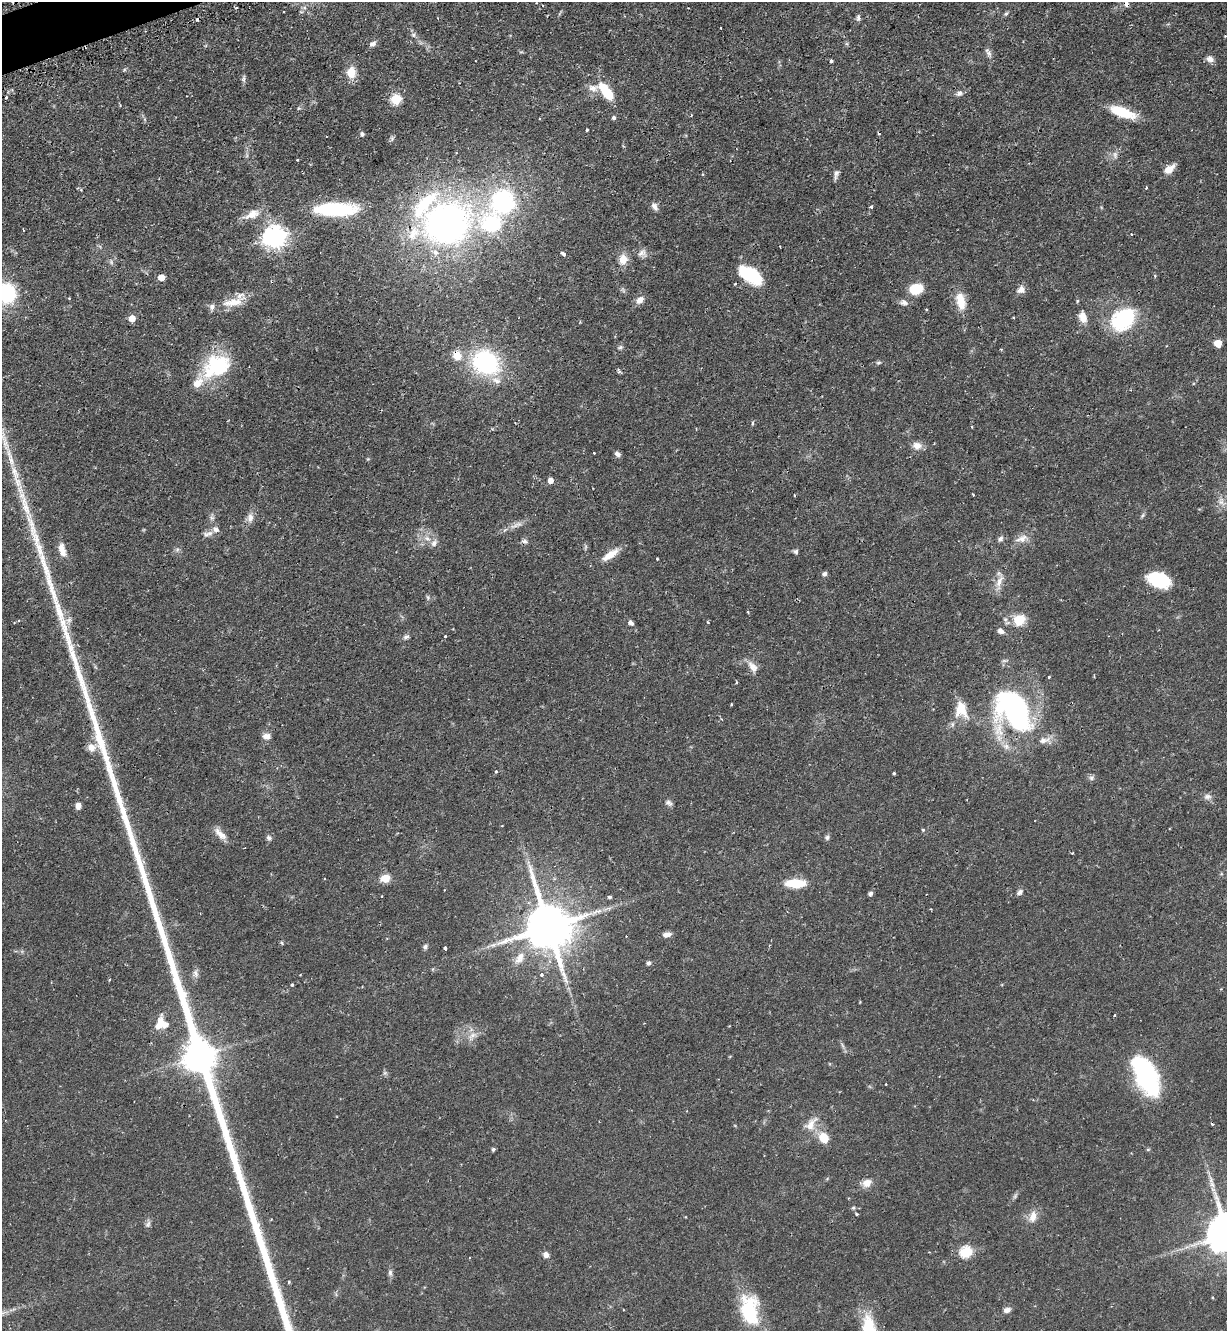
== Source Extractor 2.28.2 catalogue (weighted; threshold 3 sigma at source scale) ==
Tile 11 of 4 x 4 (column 3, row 3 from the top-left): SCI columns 2620-3844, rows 1367-2695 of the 5366 x 5390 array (HDU 1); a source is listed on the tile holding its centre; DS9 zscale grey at full resolution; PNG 1229 x 1333 px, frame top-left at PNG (2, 2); no overlay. Shown black and unused: <1% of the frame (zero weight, under 2 of 3 exposures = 4% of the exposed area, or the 3 px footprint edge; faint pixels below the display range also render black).
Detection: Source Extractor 2.28.2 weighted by HDU 2 'WHT'; one run over the whole footprint, this tile lists its part. Background 0.0476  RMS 0.0044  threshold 0.0197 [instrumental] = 3 sigma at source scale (4.5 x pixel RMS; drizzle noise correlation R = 1.50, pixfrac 1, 0.05/0.05 arcsec/px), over >= 5 px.
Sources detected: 179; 2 too faint to see at this stretch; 2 inside a brighter object's white glare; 6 cosmic-ray / hot-pixel residue — not listed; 9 inside a brighter listed object's ellipse — not listed separately; the other 160 listed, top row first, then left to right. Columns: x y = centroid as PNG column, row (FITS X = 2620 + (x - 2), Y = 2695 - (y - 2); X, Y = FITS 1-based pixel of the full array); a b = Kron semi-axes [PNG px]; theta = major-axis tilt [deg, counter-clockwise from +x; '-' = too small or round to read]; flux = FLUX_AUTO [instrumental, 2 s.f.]
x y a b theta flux
1127 4 6 4 -55 2.2
236 8 3 2 - 0.67
1006 14 6 4 48 0.7
858 18 8 5 -85 1
721 28 3 2 - 0.61
413 35 7 5 -46 0.98
373 44 8 6 25 1.6
988 53 14 5 -58 1.5
1210 59 10 7 -26 2
831 61 3 3 - 1
124 70 6 4 19 0.53
351 72 12 9 83 6.4
243 79 10 5 88 1
593 88 17 9 5 3.3
604 89 16 10 -56 8.8
959 93 8 6 30 1.6
6 97 3 2 - 0.67
396 99 6 5 - 27
120 105 3 3 - 0.41
1122 112 26 9 -19 15
691 115 3 2 - 0.49
614 118 5 5 - 0.95
539 119 3 2 - 0.47
587 130 3 3 - 0.54
362 134 6 5 - 1.1
392 138 8 6 75 0.87
1115 155 11 6 -82 1.7
1169 169 12 7 39 4.8
703 174 4 3 - 0.43
836 174 13 5 75 1.7
1146 187 3 3 - 1.2
503 201 23 22 - 52
655 206 11 6 -58 1.7
871 207 3 3 - 1
335 209 44 13 1 35
252 214 25 11 22 5.4
446 224 40 34 19 180
492 224 27 23 -18 31
23 230 3 2 - 0.37
1132 234 3 3 - 0.36
275 237 8 7 - 320
642 253 13 10 24 2.5
563 254 5 4 - 1.2
623 259 11 10 - 4.9
751 275 24 13 -34 25
161 277 5 5 - 5.6
735 284 4 2 - 0.3
916 289 14 11 15 8.8
1021 289 11 8 44 2.5
7 293 22 18 -84 24
640 300 11 8 36 2.6
961 301 22 11 -78 7.5
1077 301 4 4 - 0.56
233 302 34 11 12 8.1
903 302 11 7 -10 1.9
926 310 3 3 - 0.46
1083 317 14 9 -77 4.3
132 318 5 5 - 5.6
1123 319 30 21 41 31
1218 343 5 5 - 10
620 347 7 5 29 0.83
457 356 13 11 -68 5.4
485 363 20 16 -28 63
878 363 8 4 1 0.73
218 367 43 20 37 25
619 371 6 4 -60 0.84
496 380 15 9 -19 3.3
752 423 5 4 - 0.71
972 427 4 2 - 0.35
5 442 42 8 -75 11
934 443 3 2 - 0.36
917 446 12 10 -6 3
594 453 2 2 - 0.38
617 454 7 5 -38 1.4
551 480 5 5 - 3.1
973 495 3 2 - 0.58
1222 502 13 9 -69 2.9
1143 515 7 4 47 0.68
250 518 13 8 81 2.5
515 526 17 5 25 2.6
208 534 15 6 15 2.1
427 538 9 6 -39 2
1000 539 8 6 49 1.2
1022 539 18 10 20 3.7
525 541 8 6 -23 1.1
62 550 19 8 -76 4.1
796 551 6 5 - 1.1
610 555 25 8 34 5.3
657 559 3 3 - 0.46
824 574 6 5 - 1.1
1158 580 21 13 -20 20
999 581 20 7 65 3.7
428 597 7 5 -69 0.76
18 620 4 3 - 0.47
1019 620 16 14 28 7.4
631 623 8 6 -33 1.3
1001 631 8 6 -37 1.8
445 636 3 3 - 0.49
406 637 8 5 10 1.1
753 667 17 9 -55 3.5
1049 677 3 3 - 1.1
731 704 3 2 - 0.5
961 710 24 16 -73 8.2
1014 710 50 31 -55 88
267 736 9 7 -6 2.7
1006 746 10 8 -41 2.5
91 748 11 10 - 3.2
496 771 3 3 - 1.2
894 773 3 3 - 0.46
1091 778 8 6 32 1.1
1207 797 11 8 6 1.8
669 803 9 6 -30 1.3
78 806 7 5 79 2.1
923 830 4 4 - 0.52
220 834 20 8 -42 3.7
827 837 7 6 - 1
269 838 7 6 - 1.1
1072 853 3 2 - 0.32
386 878 5 5 - 16
795 883 15 7 -1 17
1020 892 8 6 44 1.3
870 894 5 4 - 1.2
610 897 4 3 - 0.75
549 927 15 14 - 1900
667 934 10 6 9 2.4
282 943 5 3 - 0.46
425 947 7 6 - 0.97
445 948 4 3 - 2.8
520 958 19 11 60 5.3
649 963 5 5 - 1.1
196 973 12 6 -75 1.6
542 974 4 4 - 0.88
292 985 4 3 - 0.56
860 1002 3 3 - 0.3
1115 1015 3 3 - 0.41
161 1022 19 11 71 5.9
473 1035 10 6 10 2.2
842 1045 9 4 -71 0.92
199 1056 12 10 -71 710
385 1073 7 4 89 0.77
1146 1075 36 16 -64 67
811 1124 23 13 51 6
824 1138 9 8 - 8.6
493 1149 4 4 - 0.77
1148 1150 5 4 - 0.45
1210 1179 14 5 -77 2.1
867 1183 13 9 21 3.6
853 1208 5 4 - 0.66
856 1214 4 3 - 0.42
1033 1216 18 10 77 4.1
148 1224 9 4 54 1.1
966 1252 6 6 - 38
546 1255 6 6 - 2.3
469 1258 3 2 - 0.27
390 1273 10 6 -84 1.2
289 1282 4 3 - 0.6
623 1310 3 2 - 0.27
749 1310 37 21 -83 24
1007 1310 8 6 23 2
869 1330 38 17 -83 21
Overlapping masked pixels (flux is a lower limit): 4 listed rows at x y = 1127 4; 1123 319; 457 356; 1014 710
Isophote crosses this tile's border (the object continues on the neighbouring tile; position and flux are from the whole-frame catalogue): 3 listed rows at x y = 7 293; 5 442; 869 1330
Unlisted compact peaks at least as high as the median listed source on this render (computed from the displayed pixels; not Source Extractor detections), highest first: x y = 59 611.